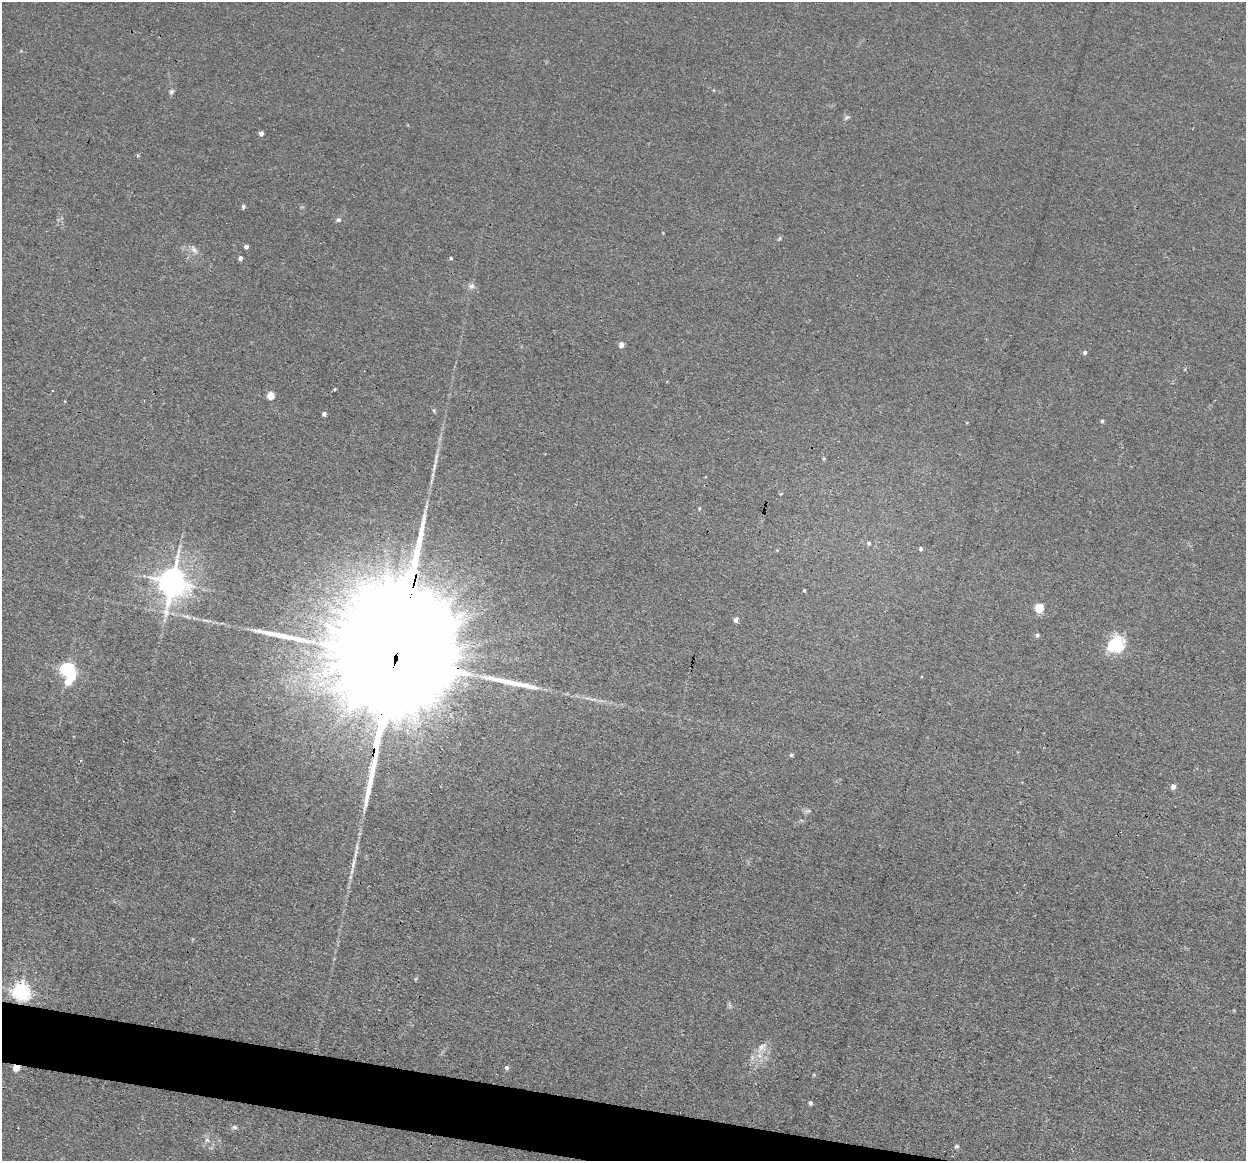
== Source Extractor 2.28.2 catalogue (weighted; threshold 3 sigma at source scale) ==
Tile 6 of 4 x 4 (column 2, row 2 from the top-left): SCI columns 1245-2488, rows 2561-3719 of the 4975 x 5000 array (HDU 1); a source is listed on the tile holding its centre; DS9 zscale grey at full resolution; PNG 1248 x 1163 px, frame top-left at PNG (2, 2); no overlay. Shown black and unused: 3% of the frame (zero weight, under 3 of 4 exposures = <1% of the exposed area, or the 3 px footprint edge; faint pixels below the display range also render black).
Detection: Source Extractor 2.28.2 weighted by HDU 2 'WHT'; one run over the whole footprint, this tile lists its part. Background 0.046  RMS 0.0054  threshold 0.0245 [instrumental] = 3 sigma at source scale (4.5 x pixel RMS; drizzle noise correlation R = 1.50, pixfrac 1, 0.05/0.05 arcsec/px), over >= 5 px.
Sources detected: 42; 1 too faint to see at this stretch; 2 long thin detections or spike segments (spike, bleed or trail) — not listed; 1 inside a brighter listed object's ellipse — not listed separately; the other 38 listed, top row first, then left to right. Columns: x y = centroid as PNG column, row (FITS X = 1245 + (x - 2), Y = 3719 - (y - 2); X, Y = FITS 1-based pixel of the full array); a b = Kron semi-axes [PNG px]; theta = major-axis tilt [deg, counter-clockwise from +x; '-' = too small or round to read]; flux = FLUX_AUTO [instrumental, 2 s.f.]
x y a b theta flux
171 92 7 6 - 1.3
261 133 4 4 - 2.3
137 155 4 4 - 1.1
243 207 5 5 - 1.1
338 220 6 5 - 1.2
246 247 4 4 - 2.2
194 250 13 7 -48 2.7
240 258 4 4 - 1.9
451 258 4 4 - 0.64
471 286 10 6 -7 1.9
621 345 5 5 - 2.9
1085 352 5 4 - 1.3
335 389 4 3 - 0.7
271 395 5 5 - 15
324 414 4 4 - 1.8
1102 421 5 4 - 0.85
699 508 4 4 - 0.56
869 543 5 5 - 1.1
921 549 5 5 - 1
173 582 10 8 82 880
804 590 4 3 - 0.53
1039 608 5 5 - 27
736 620 7 6 - 1.5
1037 635 5 5 - 1
1116 644 22 19 37 20
395 658 110 22 77 76000
68 670 9 6 -80 140
791 755 5 4 - 0.92
1173 786 5 4 - 3.8
808 811 9 4 12 1.1
21 991 6 6 - 260
762 1047 13 10 33 4.7
16 1068 5 4 - 13
507 1068 5 5 - 1.5
810 1103 4 4 - 1.6
234 1127 7 5 -15 1.2
207 1140 7 5 29 1.3
956 1146 5 5 - 1.2
Overlapping masked pixels (flux is a lower limit): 2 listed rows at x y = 395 658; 16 1068